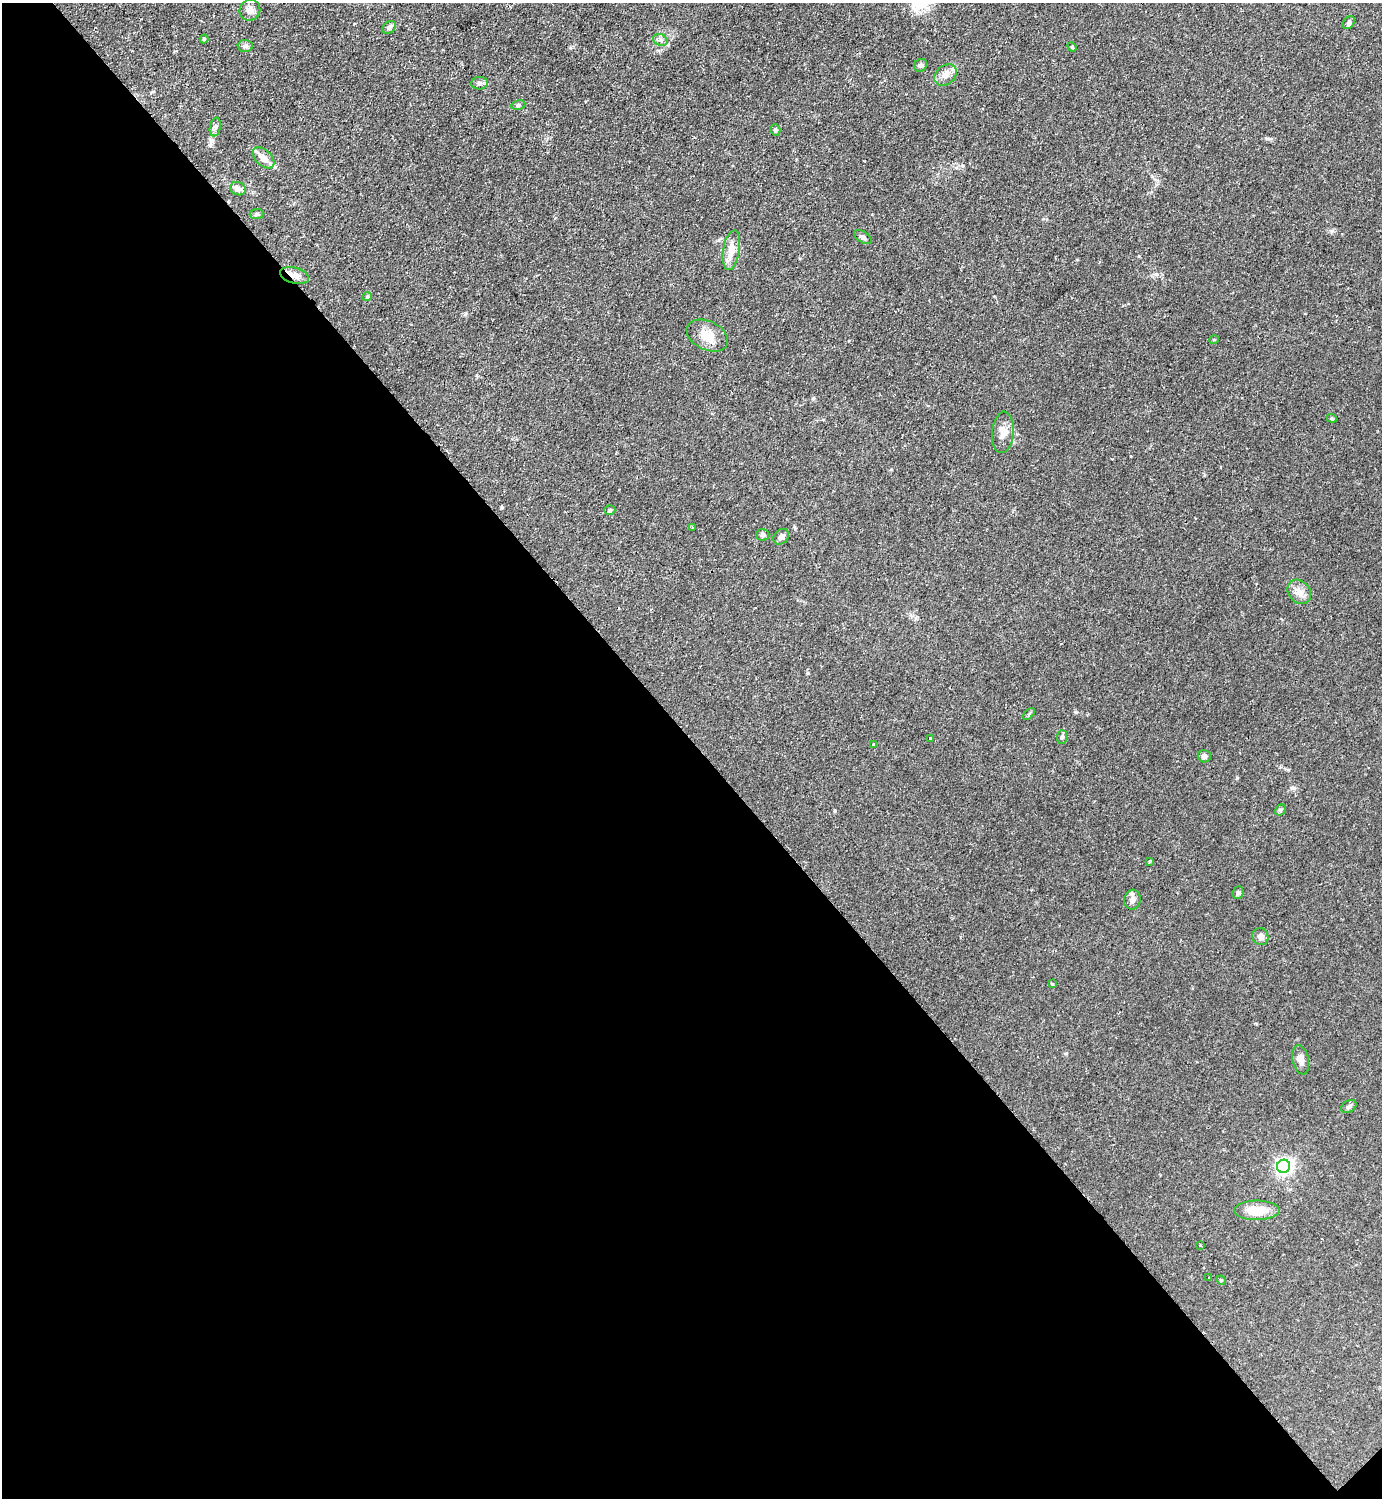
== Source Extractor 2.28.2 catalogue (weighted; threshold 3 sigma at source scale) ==
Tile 14 of 4 x 4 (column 2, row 4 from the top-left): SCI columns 1540-2919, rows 2-1497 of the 5983 x 5984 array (HDU 1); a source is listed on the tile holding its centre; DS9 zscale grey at full resolution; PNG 1384 x 1500 px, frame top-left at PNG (2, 3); each listed source drawn as its Kron ellipse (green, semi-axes under 4 px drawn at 4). Shown black and unused: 51% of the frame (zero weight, under 2 of 3 exposures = <1% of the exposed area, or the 3 px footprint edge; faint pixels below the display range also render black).
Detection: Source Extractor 2.28.2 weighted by HDU 2 'WHT'; one run over the whole footprint, this tile lists its part. Background 0.0841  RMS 0.006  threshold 0.0271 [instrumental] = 3 sigma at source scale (4.5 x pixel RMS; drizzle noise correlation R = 1.50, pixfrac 1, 0.05/0.05 arcsec/px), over >= 5 px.
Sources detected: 51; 2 cosmic-ray / hot-pixel residue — neither listed nor drawn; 2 inside a brighter listed object's ellipse — not listed separately; the other 47 listed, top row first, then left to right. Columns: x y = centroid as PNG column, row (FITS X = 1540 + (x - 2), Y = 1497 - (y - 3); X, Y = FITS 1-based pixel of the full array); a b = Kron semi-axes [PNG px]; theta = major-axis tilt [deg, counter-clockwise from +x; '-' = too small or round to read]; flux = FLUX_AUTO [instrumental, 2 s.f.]
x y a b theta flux
250 10 11 10 - 3.5
1349 23 7 5 51 1.5
389 27 7 5 42 2
204 39 4 4 - 0.94
660 40 7 5 -21 1.9
245 46 7 6 - 1.6
1072 47 5 4 - 0.63
921 65 7 6 - 1.6
946 75 12 9 39 4.3
479 83 8 6 4 1.8
518 105 7 5 12 1.3
215 127 9 5 77 1.8
775 130 6 4 -71 1.3
264 158 13 7 -44 5
238 189 8 6 -19 3.5
256 214 7 5 5 1.2
863 237 10 5 -34 1.6
731 250 20 8 81 8.5
295 275 15 8 -15 4.5
367 297 5 3 - 0.62
707 336 22 14 -26 9.9
1214 340 5 3 - 0.45
1332 418 5 4 - 0.75
1003 432 21 11 85 6.6
610 510 5 4 - 0.93
692 527 4 2 - 0.5
763 535 6 6 - 1.6
781 537 9 7 47 2.2
1299 592 13 10 -49 4.9
1029 714 7 4 46 0.9
1062 737 7 5 88 1.3
930 739 3 3 - 1.7
874 744 3 3 - 1.1
1204 756 6 6 - 1.9
1280 810 6 5 - 1.1
1150 861 3 3 - 0.96
1238 892 6 5 - 1.6
1132 900 10 8 80 3.1
1260 937 8 7 - 2.5
1052 984 3 3 - 0.74
1301 1060 15 8 -78 4
1349 1107 8 6 32 1.8
1284 1166 7 6 - 200
1257 1210 23 10 1 12
1200 1246 3 2 - 0.67
1209 1277 2 2 - 0.38
1221 1280 5 4 - 0.66
Overlapping masked pixels (flux is a lower limit): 1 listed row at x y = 295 275
Unlisted compact peaks at least as high as the median listed source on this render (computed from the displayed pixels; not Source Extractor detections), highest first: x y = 835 811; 1237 778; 1076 712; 1156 274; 813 398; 808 673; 1331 231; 465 314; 501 508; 1293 788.